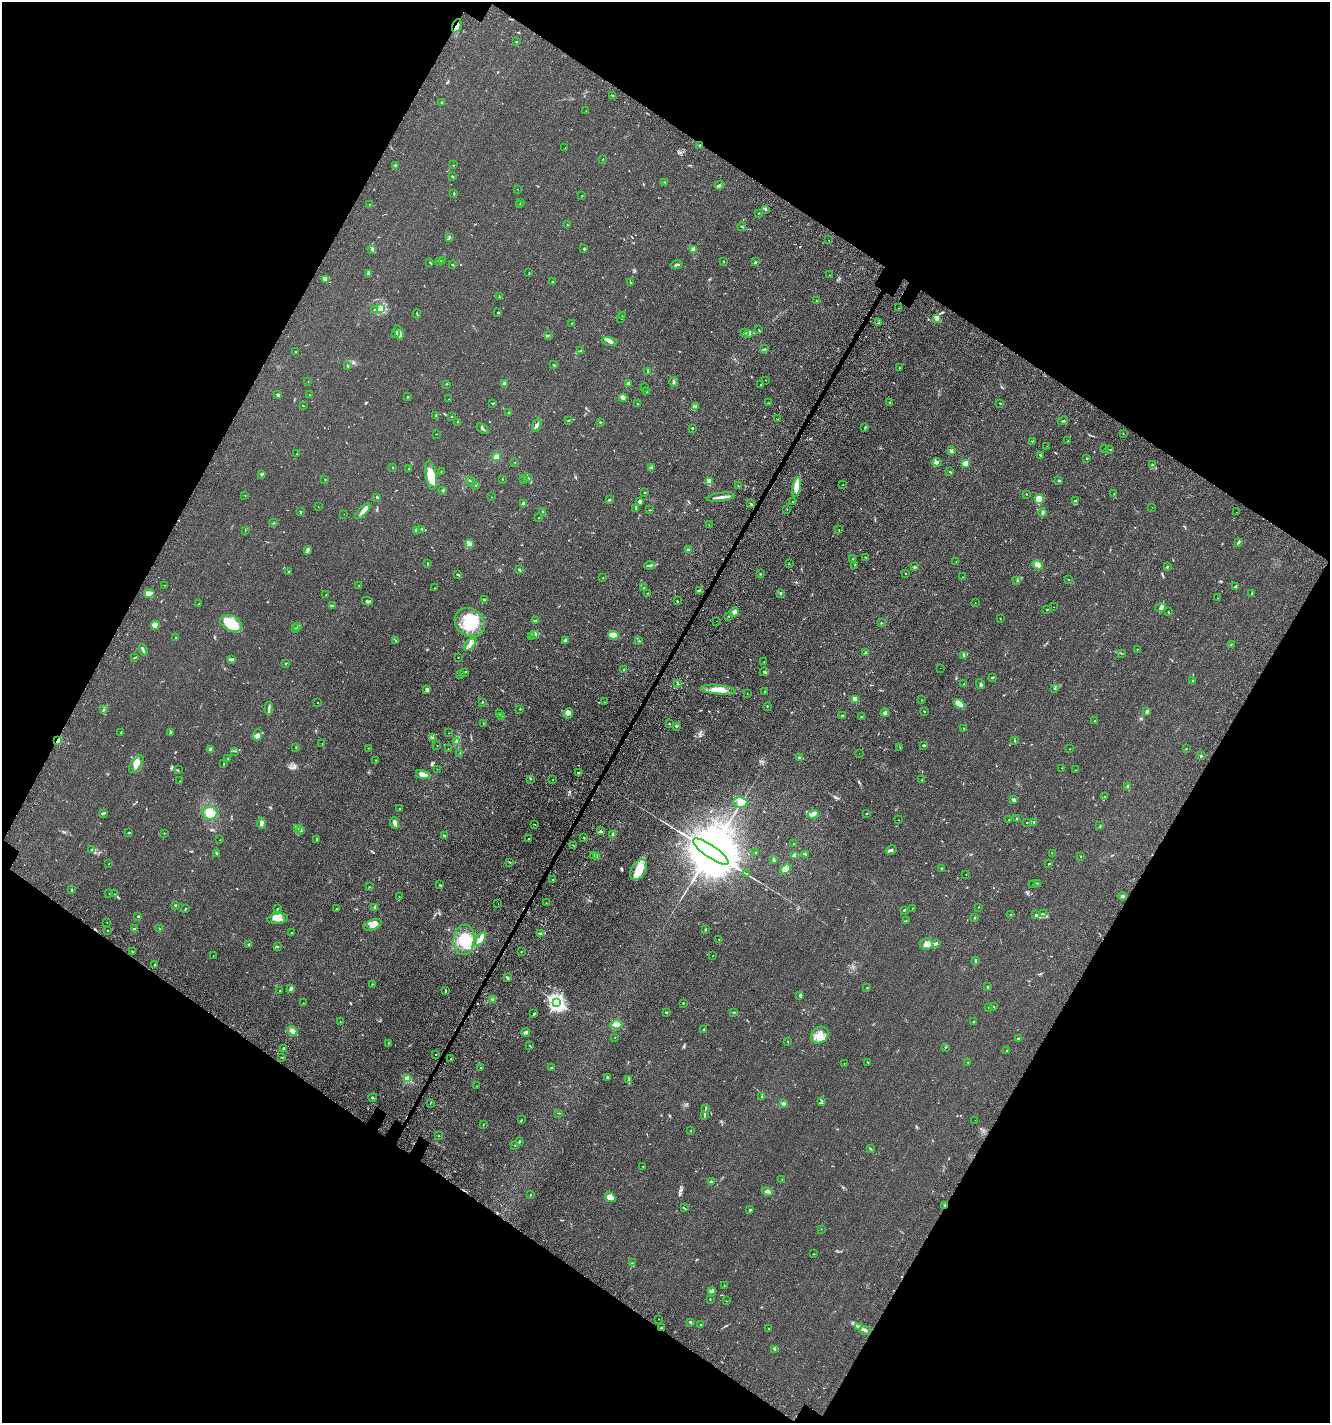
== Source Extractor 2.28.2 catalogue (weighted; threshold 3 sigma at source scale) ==
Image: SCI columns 490-5801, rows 210-5891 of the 6106 x 6096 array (HDU 1 of 3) = the unmasked area's bounding box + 8 px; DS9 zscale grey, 4 x 4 block average (1 PNG px = mean of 4 x 4 image px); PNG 1332 x 1425 px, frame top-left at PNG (2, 2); each listed source drawn as its Kron ellipse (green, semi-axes under 4 px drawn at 4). Shown black and unused: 47% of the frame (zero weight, under 3 of 4 exposures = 11% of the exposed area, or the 3 px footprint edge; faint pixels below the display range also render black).
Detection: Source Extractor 2.28.2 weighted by HDU 2 'WHT'. Background 0.0444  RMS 0.0053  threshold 0.0239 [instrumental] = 3 sigma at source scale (4.5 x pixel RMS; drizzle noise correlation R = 1.50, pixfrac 1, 0.05/0.05 arcsec/px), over >= 5 px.
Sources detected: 627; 1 inside a brighter object's white glare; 7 cosmic-ray / hot-pixel residue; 3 long thin detections or spike segments (spike, bleed or trail) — neither listed nor drawn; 17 coinciding with a brighter row at this scale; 46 inside a brighter listed object's ellipse — not listed separately; of the other 553, all 500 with FLUX_AUTO >= 0.682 (the completeness limit of this list) listed and drawn (53 fainter detections not listed), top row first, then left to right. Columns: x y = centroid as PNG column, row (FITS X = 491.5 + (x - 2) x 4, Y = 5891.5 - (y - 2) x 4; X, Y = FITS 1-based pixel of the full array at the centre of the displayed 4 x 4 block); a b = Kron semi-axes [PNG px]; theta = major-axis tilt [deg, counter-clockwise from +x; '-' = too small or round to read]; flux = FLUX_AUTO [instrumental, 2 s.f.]
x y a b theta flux
457 26 7 2 68 9.9
517 41 2 2 - 1.5
613 95 3 2 - 1.6
441 102 2 2 - 5.2
586 111 2 2 - 0.85
700 145 2 2 - 2.4
565 148 2 2 - 0.9
603 159 2 2 - 1.1
395 165 2 2 - 4.5
454 165 2 2 - 1.3
453 177 3 2 - 1
665 182 2 2 - 1.3
719 185 5 3 - 4.4
517 189 2 2 - 0.85
454 193 3 2 - 1.7
582 196 2 2 - 1.4
521 203 2 2 - 1
369 204 2 2 - 0.9
519 205 2 2 - 1.1
765 209 3 2 - 2.8
759 213 2 2 - 1.5
567 224 2 2 - 1.2
742 227 4 2 - 4
450 238 3 2 - 2.7
828 240 2 2 - 1.1
372 249 2 2 - 1.3
584 249 2 2 - 4.3
693 249 2 2 - 74
442 260 2 2 - 0.98
440 261 2 2 - 1.8
723 261 2 2 - 3.7
430 262 2 2 - 1.3
755 262 4 2 - 2.4
452 264 2 2 - 1.6
677 265 6 2 12 6.6
368 273 4 2 - 5.8
529 273 2 2 - 1.2
829 275 2 2 - 0.8
326 280 2 2 - 2.9
553 282 3 2 - 2.6
631 283 2 2 - 1.6
499 297 2 2 - 2.2
817 301 2 2 - 1.4
899 308 2 2 - 1.3
374 309 2 2 - 1
381 309 2 2 - 3.3
498 313 2 2 - 8.1
417 314 4 2 - 2.8
623 316 2 2 - 2.8
621 318 2 2 - 0.72
937 319 2 2 - 11
571 323 2 2 - 1.6
879 323 4 2 - 2
759 330 2 2 - 1.5
744 332 3 2 - 2.9
396 333 2 2 - 1.4
399 333 7 2 -73 9.6
749 333 3 3 - 4.2
548 336 3 2 - 2.2
609 341 8 4 -14 10
765 349 2 2 - 2.2
581 351 3 2 - 3.2
295 352 2 2 - 2.1
554 365 3 2 - 4
348 366 3 2 - 3.3
899 367 2 2 - 1.3
648 371 2 2 - 1.9
766 380 2 2 - 0.79
308 381 2 2 - 1
674 382 4 2 - 3.6
628 383 2 2 - 34
447 384 2 2 - 1.8
504 384 2 2 - 34
761 385 2 2 - 1.5
644 387 2 2 - 0.8
646 392 2 2 - 2.1
278 395 4 3 - 5.5
309 395 2 2 - 0.93
408 397 2 2 - 2.1
623 398 4 3 - 9.3
448 399 2 2 - 0.9
890 402 2 2 - 1.8
493 403 2 2 - 2.9
769 403 2 2 - 1.5
1000 403 3 2 - 1.7
638 404 3 2 - 1.3
303 406 3 2 - 1.4
695 407 3 2 - 2.6
509 412 2 2 - 1.5
436 416 2 2 - 1.3
451 417 2 2 - 1.6
778 419 2 2 - 4.1
568 420 2 2 - 1.5
1063 421 5 2 - 2.7
457 422 2 2 - 0.92
600 422 2 2 - 2
537 425 7 3 71 7.4
865 427 3 2 - 2.8
692 428 2 2 - 2.9
482 429 6 2 -34 5.8
1123 433 2 2 - 1.3
436 434 2 2 - 1.2
1032 441 2 2 - 2.1
1068 441 2 2 - 1.4
1047 446 2 2 - 0.71
1104 449 2 2 - 0.98
1110 449 2 2 - 0.75
951 451 2 2 - 35
297 454 2 2 - 0.77
1040 455 2 2 - 2
497 457 4 4 - 12
1087 458 2 2 - 1.6
515 462 2 2 - 1
937 462 4 3 - 6.3
966 463 2 2 - 98
1152 464 2 2 - 1.6
392 467 2 2 - 1.6
651 468 4 2 - 3.7
409 469 2 2 - 1.1
441 472 2 2 - 1.5
950 472 3 2 - 2.5
261 475 3 2 - 2.9
431 475 15 5 -81 66
527 478 2 2 - 1.6
325 479 2 2 - 1.6
502 479 2 2 - 0.92
523 479 2 2 - 1.1
471 481 5 2 - 2.8
709 481 3 2 - 4.1
1059 481 2 2 - 3.6
476 485 2 2 - 1.4
843 485 2 2 - 1.1
738 486 2 2 - 2.1
797 487 10 4 78 40
443 490 2 2 - 2.6
644 493 2 2 - 1.3
1026 494 2 2 - 1.3
1114 494 2 2 - 1.4
245 496 2 2 - 1.3
377 497 2 2 - 3.9
491 497 2 2 - 0.79
721 497 14 2 7 15
1039 499 4 4 - 66
609 500 2 2 - 4.4
1075 500 2 2 - 1.5
639 501 4 3 - 4.7
793 501 2 2 - 1.5
523 504 3 2 - 7.3
751 504 3 2 - 2.8
318 506 2 2 - 0.75
1152 507 2 2 - 1
636 509 3 2 - 2.5
787 509 2 2 - 1.1
650 510 2 2 - 1.2
363 511 10 3 47 14
300 512 3 2 - 2.1
542 512 4 2 - 3.3
1236 512 2 2 - 3.4
1042 513 4 3 - 6.9
344 514 2 2 - 1
539 518 2 2 - 1.2
273 523 2 2 - 0.88
709 525 2 2 - 0.68
422 529 4 2 - 4.2
245 530 2 2 - 0.92
839 530 2 2 - 1.1
417 531 4 3 - 7.2
1238 542 3 2 - 3.1
469 543 4 2 - 5
308 550 2 2 - 1.3
688 550 3 2 - 3.3
866 557 4 2 - 2
852 559 2 2 - 0.91
956 561 2 2 - 1.3
427 564 3 2 - 2.2
789 564 2 2 - 1
649 565 5 2 - 4.6
855 565 2 2 - 1.1
1038 565 5 4 - 14
914 567 3 2 - 2.4
1167 567 3 2 - 3.4
519 570 3 2 - 2.6
289 572 3 2 - 2
905 573 2 2 - 1
457 574 3 2 - 3
760 574 2 2 - 1.2
963 577 2 2 - 1.1
603 578 2 2 - 0.9
1068 580 2 2 - 1.6
1017 581 2 2 - 1.4
164 585 2 2 - 0.96
359 586 2 2 - 2.1
1236 586 3 2 - 3.1
434 588 2 2 - 1.5
643 588 2 2 - 0.87
699 591 3 2 - 2.8
149 593 5 4 - 16
648 593 2 2 - 1
780 593 3 2 - 2.4
1252 593 3 2 - 1.3
326 595 2 2 - 1
1217 598 2 2 - 0.81
485 600 2 2 - 1.1
367 601 5 2 - 5.4
677 601 2 2 - 2.7
975 603 2 2 - 0.97
199 604 2 2 - 1.6
332 605 3 2 - 2.2
1054 607 2 2 - 0.69
1161 608 5 4 - 8.8
1047 609 2 2 - 1.3
734 612 4 4 - 9.2
1168 612 3 2 - 1.7
729 616 2 2 - 1.2
1000 618 2 2 - 0.75
536 621 4 2 - 3.5
717 621 2 2 - 1.9
231 623 11 7 -26 110
470 623 16 13 -39 98
881 623 2 2 - 1.3
155 625 4 4 - 21
298 626 2 2 - 2
296 628 2 2 - 0.99
535 635 3 2 - 2.1
613 635 5 4 - 33
531 637 2 2 - 1.4
176 638 2 2 - 1.8
395 641 2 2 - 1.1
565 641 4 2 - 7.9
639 641 2 2 - 2.5
470 644 8 4 52 14
1231 644 2 2 - 1.6
1137 649 2 2 - 2.5
143 650 6 2 -68 7.7
866 653 2 2 - 0.93
1121 653 2 2 - 1.3
964 656 2 2 - 2
458 657 2 2 - 1
135 658 4 2 - 2.2
232 659 4 4 - 5.3
764 662 2 2 - 0.94
285 664 2 2 - 1.4
940 668 2 2 - 0.86
623 669 2 2 - 1.8
464 672 4 2 - 2.9
764 672 4 2 - 4.6
460 675 2 2 - 1.3
993 677 2 2 - 6
1193 681 2 2 - 2.2
678 684 2 2 - 2.1
964 684 2 2 - 1
980 684 5 2 - 4
1055 688 2 2 - 1.2
427 689 3 3 - 12
718 690 17 4 -6 38
764 691 2 2 - 1.1
747 694 2 2 - 0.98
855 699 3 2 - 5.3
922 700 2 2 - 1.6
482 702 2 2 - 2.4
605 702 2 2 - 1.1
318 703 2 2 - 1.9
959 704 6 3 -36 21
767 706 2 2 - 2.5
269 708 7 2 87 6.8
519 709 2 2 - 0.69
103 710 3 2 - 2.9
924 711 2 2 - 1.8
1147 711 4 2 - 3.6
568 713 5 4 - 8.8
885 713 4 4 - 5.6
500 714 2 2 - 1.4
842 715 2 2 - 1.9
501 716 2 2 - 1.1
862 717 3 2 - 5.6
1095 721 2 2 - 2.6
483 723 2 2 - 0.91
669 724 2 2 - 1.8
676 726 3 2 - 2.9
964 728 2 2 - 1.3
121 732 2 2 - 1.4
170 732 3 2 - 6.1
449 733 2 2 - 0.88
257 735 6 4 69 8.6
433 737 2 2 - 1.7
58 740 3 2 - 6
457 741 2 2 - 1.2
1015 741 3 2 - 1.8
322 744 2 2 - 1
924 745 3 2 - 3.3
437 746 2 2 - 0.82
296 748 2 2 - 1.1
368 748 2 2 - 1.2
900 748 3 2 - 1.2
210 749 2 2 - 15
448 749 2 2 - 1.4
1070 749 2 2 - 1.1
1186 749 2 2 - 1
235 751 2 2 - 0.93
460 753 2 2 - 0.99
859 753 2 2 - 0.89
1201 756 2 2 - 1.7
799 758 3 2 - 2.1
228 759 2 2 - 1.5
375 760 2 2 - 1.4
224 763 2 2 - 1.1
136 764 10 4 55 26
1062 768 2 2 - 0.94
437 769 2 2 - 1.5
178 770 2 2 - 1.8
1075 770 2 2 - 0.76
578 773 2 2 - 2.6
423 775 7 4 -14 17
531 779 2 2 - 0.78
553 779 2 2 - 0.73
922 780 2 2 - 1.3
179 781 2 2 - 0.7
1128 787 4 2 - 7.7
1105 796 2 2 - 0.86
1014 800 4 2 - 6.3
740 802 7 5 -10 24
400 808 2 2 - 3.6
104 813 3 2 - 4.3
210 813 7 6 - 50
867 813 2 2 - 1.5
813 814 6 2 16 11
1017 819 2 2 - 3.6
898 820 2 2 - 0.75
1009 820 2 2 - 1.2
1034 822 2 2 - 1.5
262 823 5 3 - 8.1
395 823 6 3 -72 15
1027 823 2 2 - 0.96
534 824 2 2 - 1.5
1100 826 2 2 - 2.3
298 829 3 2 - 2.2
601 830 2 2 - 1.4
300 831 2 2 - 1.3
129 833 4 2 - 1.9
164 833 2 2 - 1.1
613 835 4 2 - 5.2
444 836 3 2 - 2.5
528 838 2 2 - 1.2
584 838 2 2 - 1.8
317 839 3 2 - 2.3
219 840 2 2 - 0.96
794 844 2 2 - 1.1
574 846 2 2 - 0.85
91 850 2 2 - 2.3
891 850 6 4 29 6.9
711 852 21 6 -35 65000
756 852 2 2 - 1.2
217 853 3 2 - 3.4
1052 853 2 2 - 0.99
593 855 4 3 - 4.9
795 855 3 2 - 9.2
806 855 2 2 - 1.4
1081 856 2 2 - 1.2
596 857 2 2 - 1.3
774 860 3 2 - 7
510 862 3 2 - 1.6
109 864 2 2 - 1.2
1049 864 2 2 - 3.3
786 869 6 3 45 8.8
942 869 3 2 - 2.4
639 870 11 7 59 38
747 873 2 2 - 1.4
966 874 2 2 - 0.84
552 879 2 2 - 2.8
1038 883 2 2 - 1.6
1033 884 2 2 - 0.81
440 885 2 2 - 2.2
369 887 2 2 - 1.1
72 889 3 2 - 2.2
109 894 2 2 - 1.6
115 894 2 2 - 1.3
399 896 2 2 - 1.1
1122 896 4 3 - 7.1
498 903 2 2 - 0.86
546 903 2 2 - 1.2
175 905 2 2 - 2
375 907 2 2 - 21
978 907 2 2 - 1.3
186 908 2 2 - 3.5
278 908 3 2 - 1.5
912 908 2 2 - 0.82
336 909 2 2 - 5.8
904 910 3 2 - 2.9
1011 914 2 2 - 0.9
1036 914 2 2 - 2.3
1043 914 2 2 - 1.2
138 916 2 2 - 10
975 918 2 2 - 3.4
278 919 10 5 8 20
906 921 2 2 - 0.88
107 922 2 2 - 0.98
373 925 9 5 21 18
159 928 2 2 - 1.3
134 929 2 2 - 19
108 930 2 2 - 2.4
705 930 2 2 - 1.6
291 933 2 2 - 1.1
541 934 3 2 - 4.1
480 939 8 4 52 18
719 939 2 2 - 0.78
464 940 15 10 83 77
936 943 3 3 - 4.5
926 944 6 5 - 20
248 945 3 2 - 3
278 947 4 2 - 2.2
132 951 2 2 - 1.5
521 952 2 2 - 1.2
213 956 2 2 - 0.9
712 956 2 2 - 1.1
975 960 3 2 - 2.6
155 964 2 2 - 2.6
507 978 4 2 - 6.4
372 984 2 2 - 1.6
987 986 2 2 - 2.8
867 987 2 2 - 1.9
291 989 4 2 - 4.7
280 990 2 2 - 1.4
446 991 4 2 - 2.6
799 995 2 2 - 1.7
492 1000 3 2 - 4.2
556 1002 2 2 - 1100
303 1003 2 2 - 0.7
683 1003 2 2 - 2.1
989 1007 2 2 - 2.2
994 1007 2 2 - 0.71
666 1012 2 2 - 3.4
734 1012 2 2 - 2.1
534 1014 2 2 - 3
340 1022 2 2 - 0.87
973 1022 3 2 - 2
617 1025 6 3 2 21
704 1030 2 2 - 4.2
292 1031 5 4 - 12
526 1032 4 2 - 5.9
820 1035 9 8 - 33
615 1037 2 2 - 1.2
1019 1039 3 3 - 3.4
788 1042 2 2 - 1.2
388 1043 2 2 - 0.93
530 1046 2 2 - 1
945 1047 2 2 - 0.93
283 1048 3 2 - 3.1
1007 1050 2 2 - 1.6
435 1055 2 2 - 12
282 1057 2 2 - 2.6
451 1059 2 2 - 1.3
868 1062 2 2 - 1.3
968 1062 2 2 - 1.7
844 1063 2 2 - 1.6
481 1067 2 2 - 1.1
552 1068 4 2 - 3.2
608 1077 2 2 - 6.1
408 1079 2 2 - 180
629 1080 3 2 - 1.6
477 1086 2 2 - 1
761 1097 2 2 - 2.3
373 1098 4 2 - 3.2
822 1101 2 2 - 1.1
783 1103 2 2 - 9
430 1104 2 2 - 0.82
705 1108 4 2 - 3.6
559 1113 3 2 - 1.7
704 1116 3 2 - 3
521 1120 2 2 - 1.4
975 1120 2 2 - 0.69
483 1124 3 2 - 1.1
691 1131 2 2 - 1
439 1136 2 2 - 1.2
520 1141 2 2 - 4.7
515 1145 2 2 - 1.9
870 1149 3 2 - 2.7
643 1166 2 2 - 3.1
782 1179 2 2 - 0.9
711 1182 2 2 - 7.8
767 1191 5 2 - 6.6
530 1195 3 2 - 1.1
610 1197 6 4 -37 36
945 1205 2 2 - 11
684 1208 2 2 - 1.4
750 1210 2 2 - 3.2
821 1229 2 2 - 1.1
813 1254 2 2 - 1.7
632 1263 2 2 - 0.91
724 1286 2 2 - 1.1
712 1291 4 2 - 3.7
710 1299 2 2 - 2.4
726 1301 2 2 - 0.98
658 1319 2 2 - 1.1
690 1322 2 2 - 8.1
701 1325 2 2 - 4.3
859 1327 3 3 - 4.9
661 1328 2 2 - 1.3
769 1329 2 2 - 1.1
865 1330 6 2 -25 8.7
775 1349 4 2 - 3.5
Overlapping masked pixels (flux is a lower limit): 4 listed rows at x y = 457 26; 58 740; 945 1205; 661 1328
Diffuse or blended objects may show on this block-average render without a row.